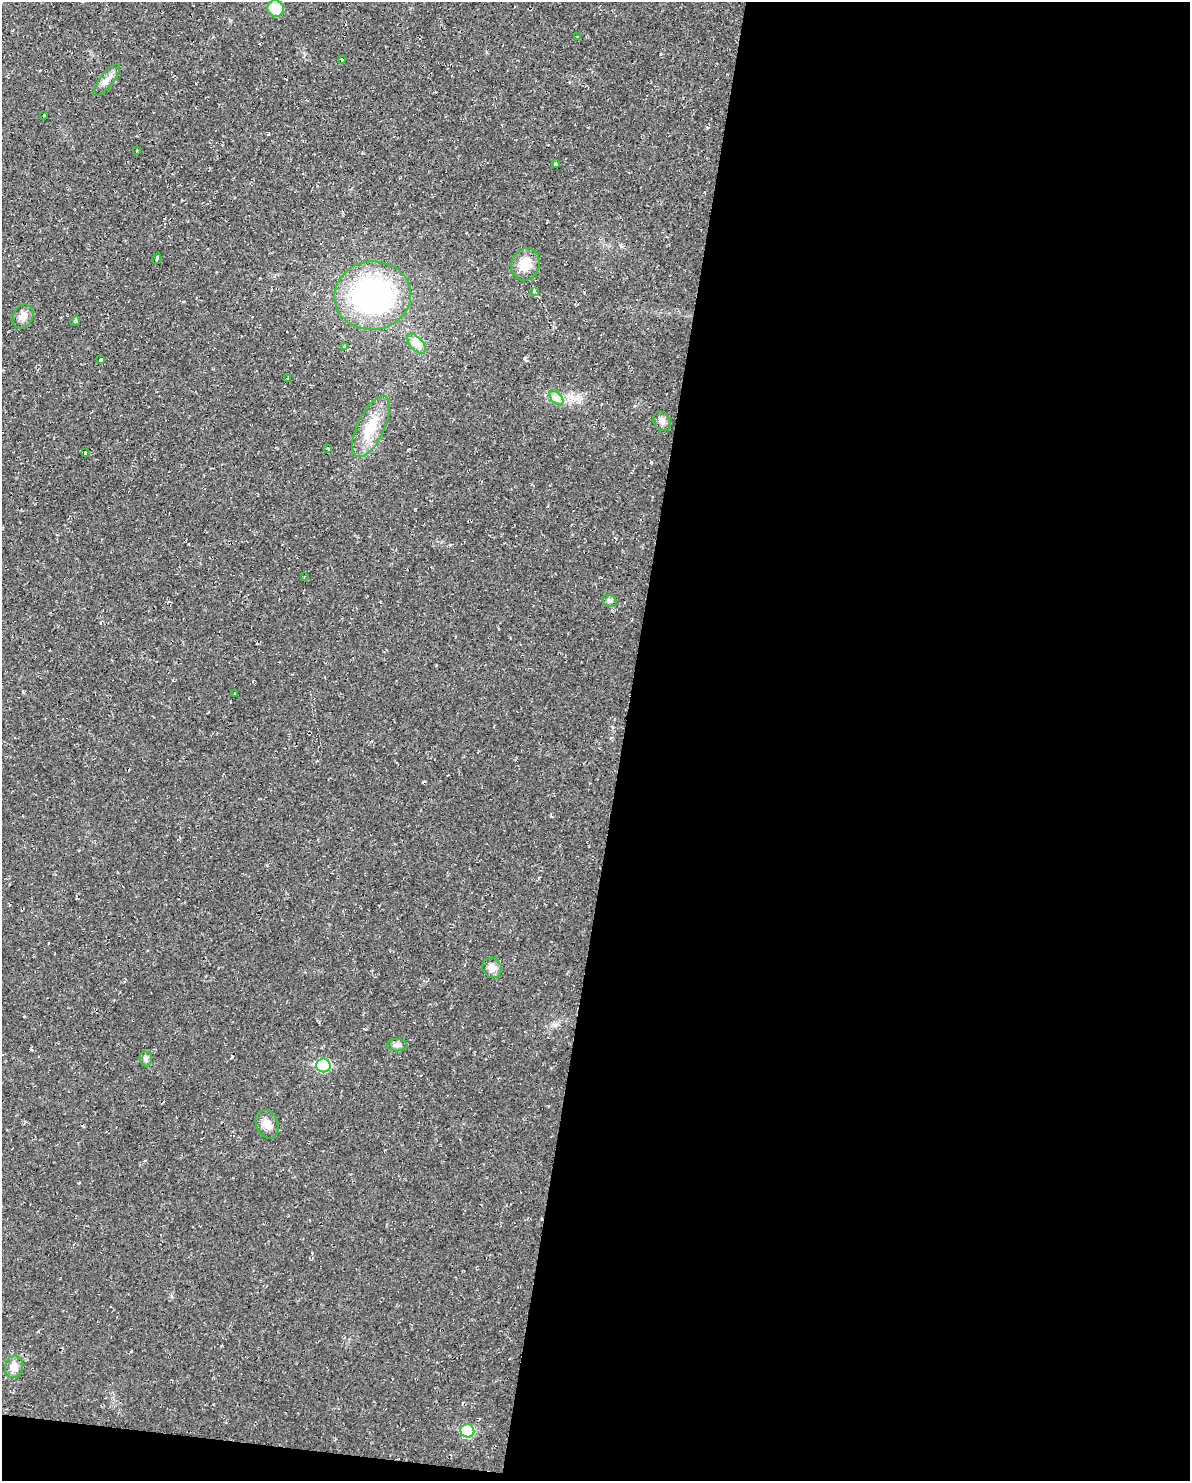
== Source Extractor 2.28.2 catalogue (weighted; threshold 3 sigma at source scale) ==
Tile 12 of 4 x 3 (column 4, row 3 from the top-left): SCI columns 3564-4751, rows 112-1590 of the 4751 x 4773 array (HDU 1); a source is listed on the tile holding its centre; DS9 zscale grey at full resolution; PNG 1192 x 1483 px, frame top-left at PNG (2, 2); each listed source drawn as its Kron ellipse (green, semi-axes under 4 px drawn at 4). Shown black and unused: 49% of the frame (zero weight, under 2 of 3 exposures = <1% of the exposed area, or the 3 px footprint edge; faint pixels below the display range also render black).
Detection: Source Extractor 2.28.2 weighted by HDU 2 'WHT'; one run over the whole footprint, this tile lists its part. Background 0.02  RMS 0.0061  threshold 0.0274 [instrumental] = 3 sigma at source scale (4.5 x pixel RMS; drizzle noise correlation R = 1.50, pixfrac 1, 0.05/0.05 arcsec/px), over >= 5 px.
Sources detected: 33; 1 cosmic-ray / hot-pixel residue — neither listed nor drawn; the other 32 listed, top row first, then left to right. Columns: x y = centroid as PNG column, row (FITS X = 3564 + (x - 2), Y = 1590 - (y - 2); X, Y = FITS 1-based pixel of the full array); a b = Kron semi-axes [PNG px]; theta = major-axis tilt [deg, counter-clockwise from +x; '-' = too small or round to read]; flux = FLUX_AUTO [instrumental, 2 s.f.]
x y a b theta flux
276 8 8 8 - 16
577 37 3 3 - 2
342 59 3 3 - 1.5
107 80 19 6 51 3.9
44 115 3 3 - 2.1
136 150 3 2 - 0.71
555 164 3 3 - 4.7
157 259 5 3 - 5.9
525 264 16 14 72 10
534 291 4 3 - 3.3
372 296 38 34 6 120
23 317 12 10 57 3.7
75 321 5 4 - 0.86
416 344 12 6 -49 3.4
345 346 3 3 - 7
101 359 3 3 - 6.4
288 379 3 3 - 1.9
556 398 8 5 -46 2.3
662 421 10 8 -59 2.6
371 427 33 13 65 17
328 448 3 3 - 1.6
85 453 4 3 - 2.7
304 577 2 2 - 0.61
609 601 7 5 -20 1.4
235 693 3 2 - 0.53
492 968 10 9 - 4.4
397 1045 10 6 0 2.1
146 1059 7 6 - 1.7
323 1065 7 7 - 43
267 1124 15 10 -66 4.8
14 1367 11 9 79 5.3
467 1431 7 6 - 33
Unlisted compact peaks at least as high as the median listed source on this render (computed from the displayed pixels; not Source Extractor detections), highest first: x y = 651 462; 131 1351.